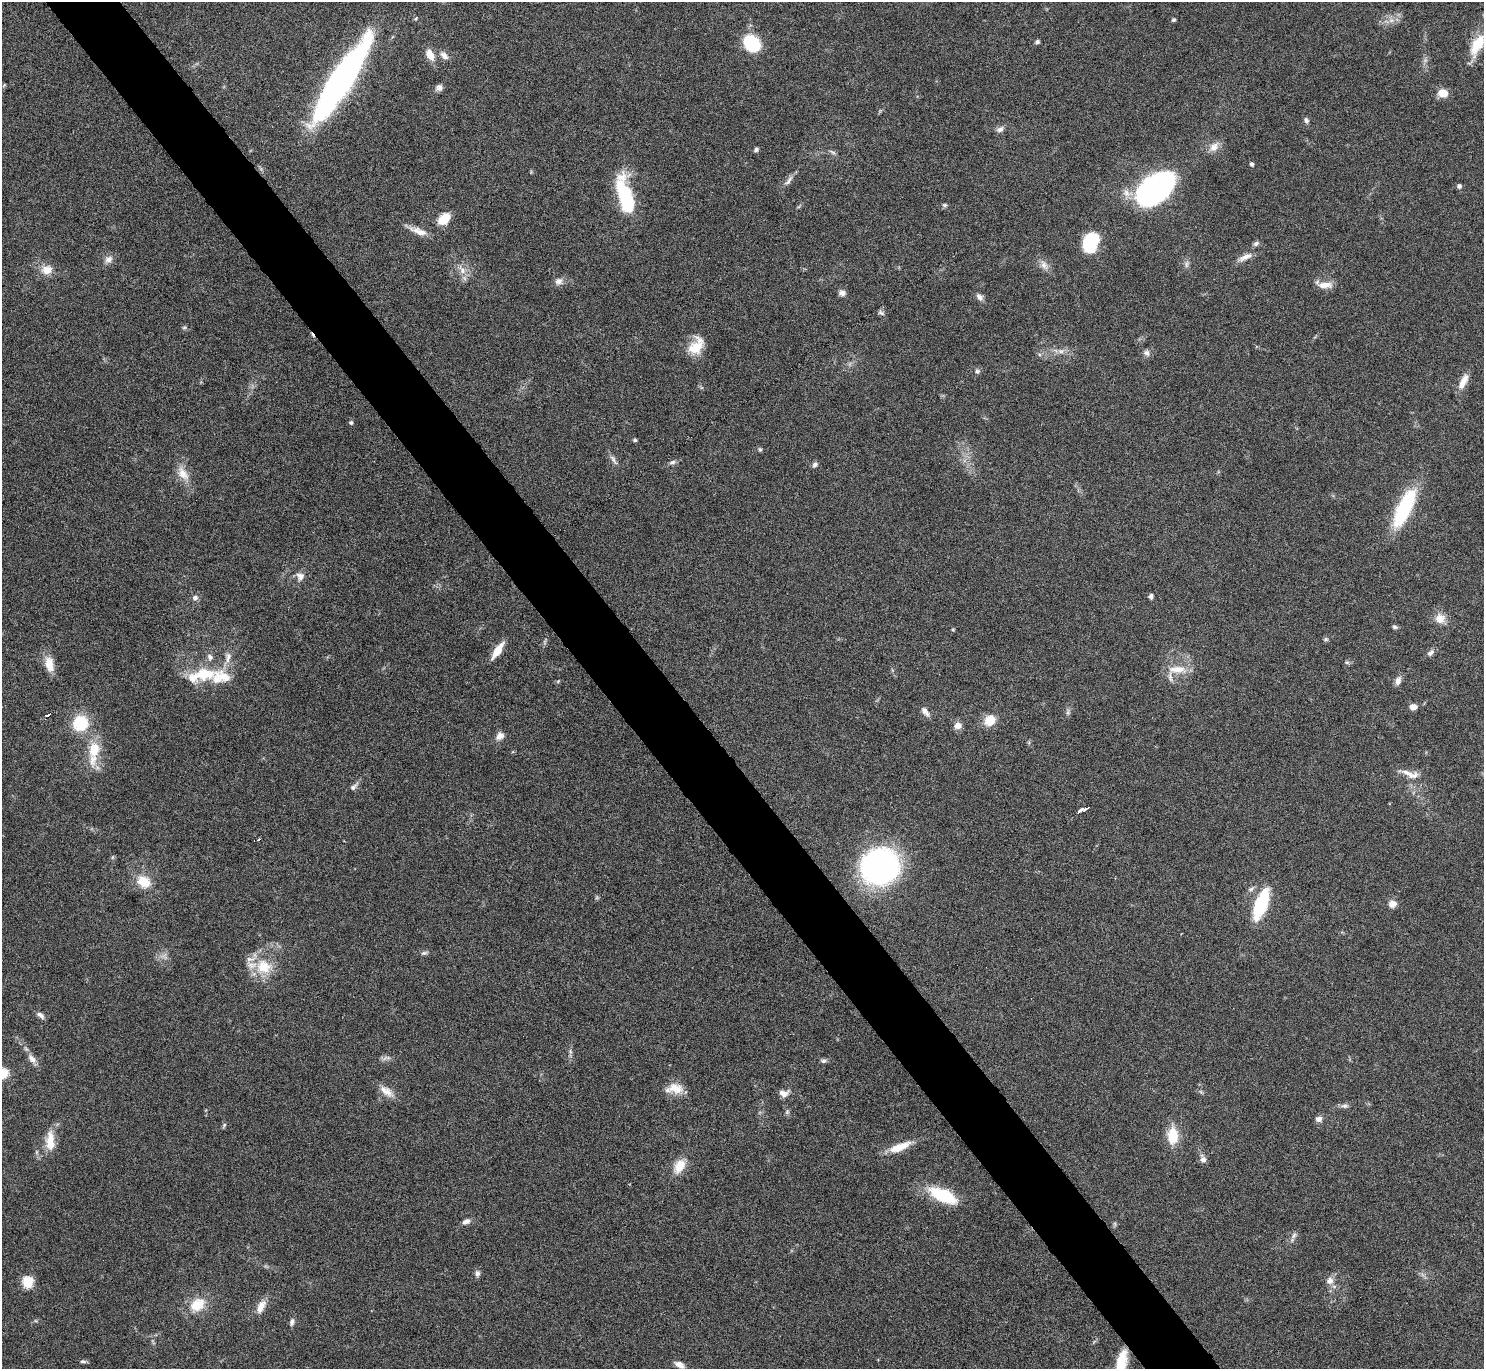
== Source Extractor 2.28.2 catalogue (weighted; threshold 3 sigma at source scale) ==
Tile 11 of 4 x 4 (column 3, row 3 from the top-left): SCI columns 2963-4444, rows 1526-2892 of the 5928 x 5923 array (HDU 1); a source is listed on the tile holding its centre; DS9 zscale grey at full resolution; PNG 1486 x 1371 px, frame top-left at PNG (2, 2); no overlay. Shown black and unused: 5% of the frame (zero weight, under 4 of 8 exposures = <1% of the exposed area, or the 3 px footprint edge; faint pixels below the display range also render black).
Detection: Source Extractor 2.28.2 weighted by HDU 2 'WHT'; one run over the whole footprint, this tile lists its part. Background 0.0656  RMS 0.005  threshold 0.0205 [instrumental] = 3 sigma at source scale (4.09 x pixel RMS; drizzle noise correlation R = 1.36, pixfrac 0.8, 0.05/0.05 arcsec/px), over >= 5 px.
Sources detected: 123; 1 cosmic-ray / hot-pixel residue — not listed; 6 inside a brighter listed object's ellipse — not listed separately; the other 116 listed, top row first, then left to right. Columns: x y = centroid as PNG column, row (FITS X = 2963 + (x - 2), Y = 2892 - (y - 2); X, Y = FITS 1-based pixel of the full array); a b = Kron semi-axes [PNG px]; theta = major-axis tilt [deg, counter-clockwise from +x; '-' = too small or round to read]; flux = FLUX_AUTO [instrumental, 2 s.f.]
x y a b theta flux
1173 20 5 4 - 0.74
1391 20 7 6 - 1.8
1037 42 5 4 - 1
751 43 17 13 -51 23
1477 45 29 12 62 12
430 55 12 8 -61 5.7
444 55 13 8 -41 2.6
341 80 87 17 57 170
439 87 9 8 - 1.8
1443 93 10 8 -11 5.4
1306 120 8 5 -64 1.1
1000 129 11 7 28 1.8
1214 147 15 10 44 3.9
756 149 6 4 53 1.1
833 152 9 5 -33 1
1252 164 5 4 - 0.97
788 181 18 6 53 2.4
1459 186 5 5 - 1.4
1156 189 31 19 38 130
1126 193 12 10 -44 3.5
625 196 45 15 -76 31
945 205 7 5 -15 0.83
444 219 13 9 44 9.1
418 231 24 8 -20 4.8
1090 243 21 13 67 23
1256 244 7 6 - 1.2
1245 257 20 7 24 3.5
108 259 10 7 18 2.5
1186 264 11 4 79 1.3
1044 265 14 9 -61 3.1
47 270 11 10 - 5.6
462 270 14 7 -53 3.6
558 281 10 8 18 2.6
1324 285 21 8 -7 4.7
842 293 8 6 -14 2.1
980 297 10 7 -48 1.9
881 313 10 5 -26 1.1
184 328 6 4 19 0.63
696 346 23 14 55 10
1061 351 8 6 -19 1.8
1146 353 9 7 -27 1.8
977 371 6 6 - 1.1
1463 382 20 7 63 5.2
351 422 6 5 - 0.74
635 440 4 4 - 0.88
760 449 6 5 - 0.66
613 460 17 5 -60 1.9
672 462 9 5 12 1.3
815 464 7 6 - 1.4
183 474 21 11 -56 6
1405 507 40 13 64 41
300 577 10 9 - 2.9
1151 596 5 5 - 1.3
195 598 8 6 -1 1.5
1440 618 14 13 - 4.8
1395 627 7 5 -10 0.97
1326 639 7 5 16 0.83
497 651 17 6 55 8.2
1430 653 10 6 39 1.6
228 657 17 7 80 3.7
1347 662 7 4 -19 0.8
49 664 18 9 -79 6.6
1177 669 26 10 -1 7.5
205 674 34 18 10 19
558 681 6 4 19 0.55
1398 681 12 8 74 2.2
1413 707 6 5 - 3.9
925 711 13 7 -52 2.3
1068 712 7 4 72 0.93
48 715 5 3 - 2.2
990 720 11 9 40 8.9
80 723 14 14 - 20
958 726 7 6 - 3.6
500 736 10 8 39 3
94 750 24 16 79 11
1410 774 27 9 -18 5.2
353 787 12 6 45 1.9
1082 809 7 3 31 1.8
259 839 4 3 - 1.5
113 857 6 4 70 0.6
880 866 35 32 7 130
144 882 18 14 -27 9.3
1251 889 8 6 18 1.3
1261 904 33 12 70 28
1392 904 9 8 - 3.1
424 953 10 5 17 1.1
264 967 24 21 -29 15
40 1015 10 6 -39 2
570 1051 7 5 -79 1
32 1059 13 8 -52 3.2
823 1061 8 5 14 1.1
2 1073 11 10 - 8.4
674 1088 23 12 1 6.7
386 1091 21 9 -34 4.8
783 1093 11 8 -5 3.3
1345 1106 10 6 -3 1.5
787 1112 5 5 - 0.85
1319 1119 9 7 18 2
224 1125 7 4 46 0.72
1173 1136 20 13 90 10
50 1141 27 11 89 7.9
899 1147 27 9 20 8.5
1203 1159 9 7 -77 2.3
679 1166 19 12 58 7
943 1195 35 14 -24 21
466 1221 10 6 23 2
1294 1235 10 5 63 1.3
477 1273 9 7 77 1.4
1330 1280 10 9 - 2.9
28 1282 6 6 - 34
197 1305 19 14 35 11
261 1307 18 8 64 4.8
292 1322 11 6 72 1.5
83 1361 9 4 -1 0.94
1121 1364 27 9 79 14
680 1365 12 7 -30 2.8
Isophote crosses this tile's border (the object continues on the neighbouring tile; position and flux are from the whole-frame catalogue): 3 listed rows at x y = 341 80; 2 1073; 1121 1364